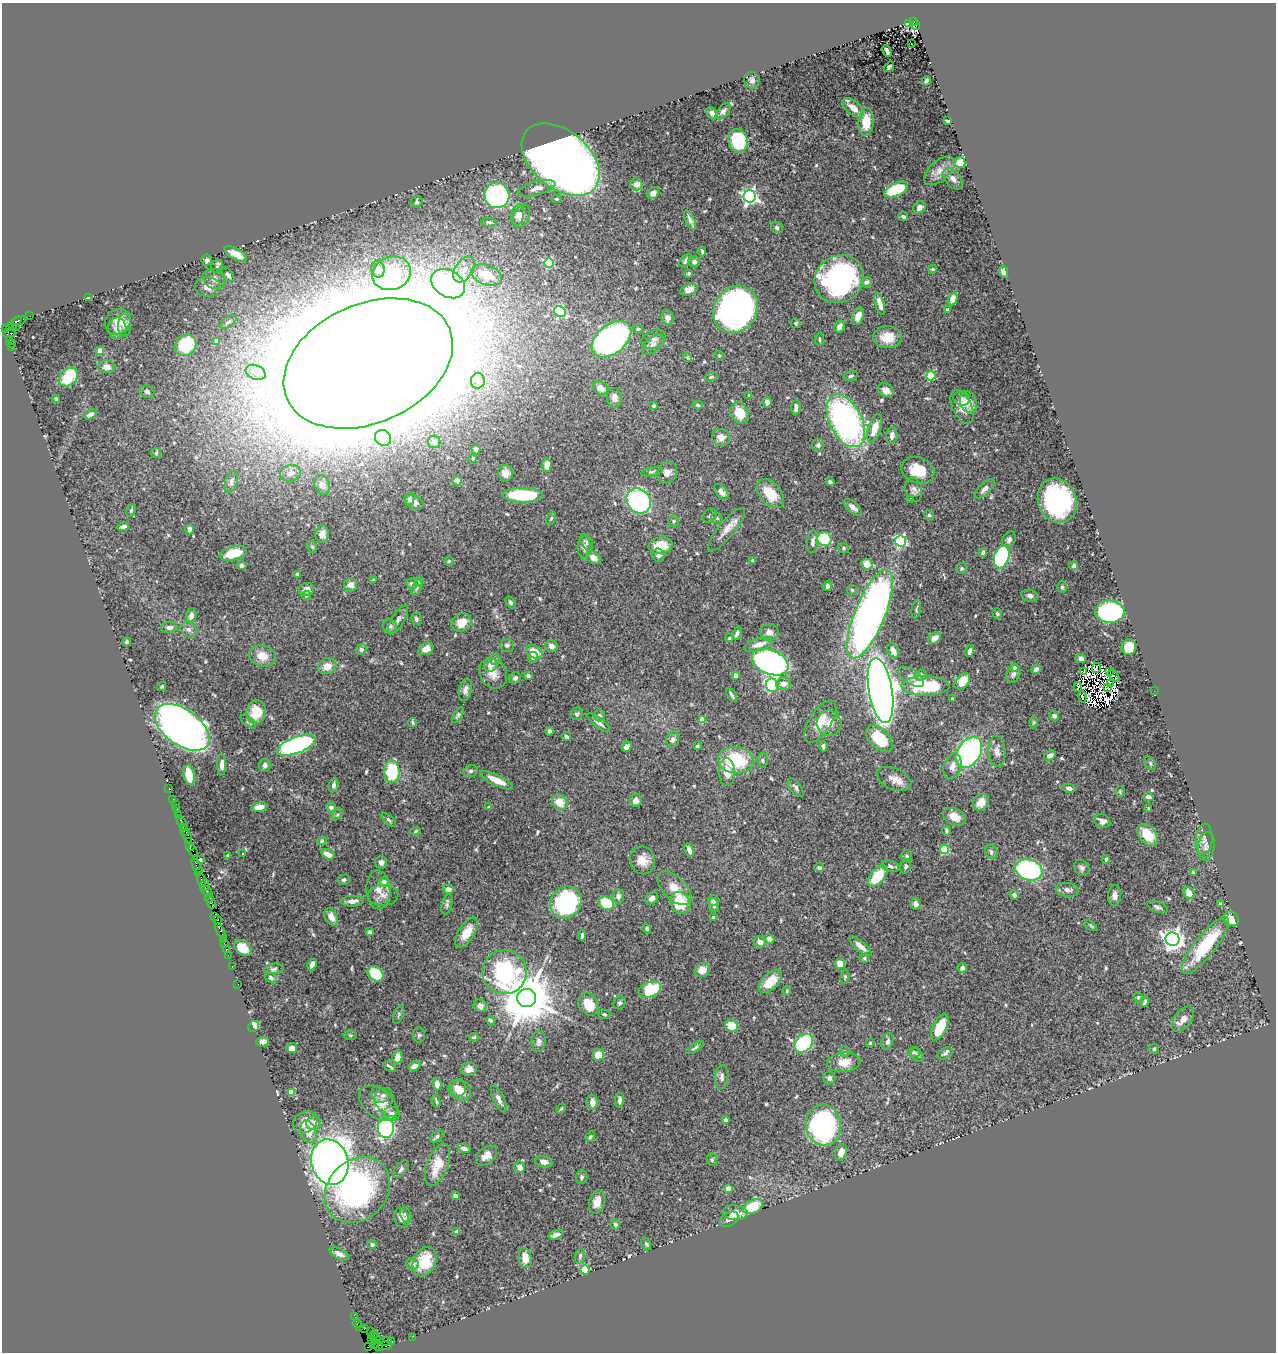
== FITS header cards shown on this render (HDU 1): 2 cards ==
NAXIS1  =                 1274
NAXIS2  =                 1350

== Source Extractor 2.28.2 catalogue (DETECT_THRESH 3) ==
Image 1274 x 1350 px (HDU 1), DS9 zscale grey, 1 PNG px = 1 image px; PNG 1278 x 1354 px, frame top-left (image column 1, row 1350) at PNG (2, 3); each listed source drawn as its Kron ellipse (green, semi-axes under 4 px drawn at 4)
Background 0.898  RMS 0.019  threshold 0.0572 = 3 sigma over >= 5 px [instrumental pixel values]
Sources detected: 584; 11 with non-positive FLUX_AUTO (blend fragments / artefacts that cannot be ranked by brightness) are neither listed nor drawn; of the other 573, the 500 brightest by FLUX_AUTO listed and drawn (73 fainter detections omitted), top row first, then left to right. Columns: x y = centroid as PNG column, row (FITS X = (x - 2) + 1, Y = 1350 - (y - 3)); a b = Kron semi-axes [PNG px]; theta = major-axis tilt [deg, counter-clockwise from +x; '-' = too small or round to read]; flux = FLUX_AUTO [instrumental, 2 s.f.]
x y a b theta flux
913 22 3 3 - 610
908 23 3 3 - 75
916 25 4 3 - 320
911 44 3 2 - 5
887 51 6 3 -67 3.6
889 67 6 3 53 2
752 80 8 7 - 4.1
926 81 4 4 - 3.1
853 108 13 6 -40 14
723 111 10 5 51 4.2
712 113 7 5 -55 4.4
947 121 4 3 - 2.3
866 122 13 7 85 29
738 141 12 9 -79 85
561 160 45 29 -40 1800
960 163 5 5 - 33
939 171 18 10 42 14
953 179 12 7 -51 7.3
636 184 6 6 - 8.6
537 188 19 7 15 11
896 190 13 6 24 73
653 193 6 5 - 6.9
497 195 13 12 - 350
750 196 6 6 - 450
557 199 5 4 - 1.9
417 202 6 5 - 2.1
919 207 6 5 - 6.6
518 215 11 6 76 5.1
521 216 12 8 70 7.8
903 216 5 4 - 3.3
690 220 11 4 -66 5.5
489 222 7 4 -11 2
777 227 6 5 - 3.5
702 251 5 3 - 2.5
236 254 12 5 -30 20
207 260 5 5 - 2.7
686 261 8 5 44 4.3
694 262 6 5 - 3.5
549 263 5 4 - 84
217 266 6 5 - 2.6
378 269 8 6 -77 6.6
464 269 14 8 56 12
932 269 4 3 - 2.3
1004 272 6 4 -77 6.8
392 273 20 16 20 32
689 273 3 3 - 2.2
228 275 8 5 -55 4.3
487 275 16 10 -21 39
214 279 11 9 -37 7.5
839 279 25 23 38 270
866 282 6 5 - 3.5
448 284 18 13 -31 230
208 287 13 10 -4 10
689 290 9 5 21 8
88 298 4 3 - 2.8
953 299 6 4 68 9.6
880 304 12 4 -74 9
735 309 25 21 55 690
947 309 4 3 - 4.4
560 312 6 5 - 110
30 316 2 2 - 8.6
858 316 9 5 70 12
667 318 7 6 - 7.8
19 320 7 3 15 130
118 322 13 12 - 15
228 322 9 5 37 3.2
796 323 5 5 - 1.7
14 324 9 3 41 200
125 325 12 6 88 5.8
16 327 2 2 - 45
840 327 6 4 58 7.9
9 328 3 2 - 54
6 329 3 2 - 45
117 329 11 9 -88 7.9
638 329 5 4 - 2.3
9 333 6 4 21 160
888 337 14 11 2 24
611 339 23 14 40 570
653 339 13 8 27 6.7
9 340 3 3 - 22
820 340 6 5 - 2.3
217 341 4 4 - 12
11 343 4 3 - 220
185 345 12 10 44 49
653 345 13 7 43 6.6
11 347 3 2 - 9.7
100 351 4 4 - 20
719 356 5 4 - 1.6
688 357 5 4 - 1.9
368 364 89 59 24 22000
107 367 8 6 -8 9.8
256 372 10 7 -24 8.7
851 376 7 4 16 2.8
931 376 4 4 - 64
69 377 11 8 45 49
711 377 6 4 15 2.3
478 381 8 7 - 5.2
601 388 8 6 -32 12
886 390 8 6 -33 9.7
147 392 7 6 - 4.1
749 395 4 3 - 1.8
614 398 10 7 -80 8.8
961 398 8 7 - 5.3
56 399 4 3 - 2.4
767 402 5 4 - 5.4
968 402 11 8 -71 17
698 405 5 3 - 1.9
654 406 4 3 - 2.3
796 407 8 4 87 5
962 407 18 9 -64 15
740 413 11 8 -60 26
90 414 7 4 33 5.8
846 421 28 16 -63 380
875 428 14 6 72 18
892 436 8 5 84 7.5
721 437 9 8 - 9.3
383 438 8 7 - 7.6
434 442 6 6 - 4.7
818 445 6 6 - 2.9
476 449 5 4 - 6.1
156 453 5 5 - 1.7
473 458 4 3 - 2.4
547 465 6 4 86 14
918 470 17 12 -21 32
652 472 11 4 10 3
667 472 11 10 - 8.7
290 473 10 8 16 5.7
505 473 8 7 - 11
457 481 5 4 - 9.5
231 482 11 6 70 5.7
830 482 4 3 - 3.2
322 485 10 7 -64 6.4
985 489 12 5 43 6.6
914 490 12 8 -79 6
721 492 9 5 -49 7.1
770 494 17 10 -49 29
523 495 20 7 -1 82
409 499 6 5 - 3.8
910 499 3 3 - 1.7
639 501 13 11 -53 240
1057 501 23 19 -68 210
414 502 9 6 -25 6.4
853 507 11 5 -40 6.1
131 510 7 4 64 1.9
929 515 5 4 - 2.7
710 516 8 6 46 2.9
551 518 7 4 63 1.8
717 518 6 5 - 2.5
674 521 5 5 - 2.9
123 527 6 4 14 4.4
189 529 5 4 - 5.8
726 530 27 8 51 14
322 534 8 7 - 10
824 539 7 7 - 60
1009 539 8 6 60 4.1
901 541 5 5 - 190
586 542 9 5 -57 2.7
813 542 11 5 83 5
661 546 12 8 9 28
312 547 6 4 -68 2.1
584 547 11 6 89 4.8
844 548 6 5 - 2.5
233 553 14 7 15 34
983 553 4 3 - 2.3
658 555 7 6 - 5.3
1002 557 12 7 72 140
593 558 8 5 -35 9.1
752 560 3 3 - 2.1
449 561 4 4 - 1.6
867 564 6 5 - 17
242 565 5 4 - 2.8
1074 566 4 3 - 5.1
962 568 5 5 - 1.9
297 574 3 3 - 1.8
373 580 4 4 - 1.8
419 581 5 4 - 2.7
411 584 5 5 - 3.1
351 585 7 6 - 8.2
827 586 5 4 - 6.4
1062 587 6 5 - 2
417 588 8 4 63 3
306 589 8 6 9 7.9
852 590 5 5 - 2
306 595 5 4 - 2.6
1030 596 8 6 -15 4.7
510 602 6 4 -59 2.6
916 609 9 4 80 2.3
1110 612 14 11 -3 240
870 614 47 15 68 780
997 614 5 4 - 2.5
191 616 8 5 76 5.9
416 619 6 5 - 2.7
398 620 16 6 59 6.2
461 622 10 8 31 18
390 626 7 6 - 4.8
169 627 8 5 2 5.2
189 629 8 7 - 4.8
769 632 9 8 - 7.7
737 633 7 3 71 3.6
729 638 4 4 - 2.7
934 638 7 5 37 8.6
127 642 4 4 - 2.3
759 644 15 6 17 12
507 645 7 6 - 3.7
552 646 6 6 - 6.4
1129 647 8 7 - 23
361 649 5 5 - 4.2
426 649 8 6 25 13
893 651 8 5 -65 10
970 651 6 4 76 4.7
534 652 9 6 -28 18
262 656 13 10 -17 16
533 657 5 5 - 4.4
1081 658 5 4 - 5.1
495 660 5 5 - 5.3
770 662 19 12 -23 480
490 665 7 6 - 11
327 666 9 8 - 13
1015 667 4 4 - 8.4
1096 668 5 2 - 2.2
1036 669 5 4 - 5.9
1084 672 3 2 - 4.1
1110 672 3 2 - 52
493 673 16 13 -58 14
1013 674 9 6 62 4.7
736 675 4 4 - 9.3
921 675 6 5 - 6.2
528 676 4 3 - 8.2
1114 676 7 2 -47 1.5
911 677 14 7 -34 6.5
515 678 6 5 - 4.1
962 681 9 6 45 24
1111 683 2 2 - 2.3
784 684 7 6 - 8.6
772 685 7 6 - 170
162 686 4 3 - 2
925 686 24 9 0 94
1078 687 5 3 - 7.4
1107 688 3 2 - 3.4
465 690 11 6 78 5.6
881 690 33 12 -81 1900
1154 691 2 2 - 13
732 695 7 3 -60 3.3
1082 697 6 2 -79 3.2
952 699 3 3 - 1.8
256 712 12 9 79 31
577 714 6 6 - 2.7
458 715 9 4 56 2.4
599 715 6 6 - 3.1
1054 716 5 4 - 3.1
702 720 4 4 - 28
248 722 9 4 -38 2.7
820 722 24 11 57 22
1034 722 6 4 -90 1.7
413 723 4 3 - 2.3
599 723 14 4 -38 6.1
829 723 13 12 - 12
182 727 31 18 -36 790
549 731 4 4 - 4.9
566 736 5 3 - 3.1
879 739 16 9 -45 58
673 740 8 6 79 5.2
296 745 20 8 21 330
697 746 4 3 - 2
823 746 5 3 - 2.8
627 747 5 4 - 7
997 751 15 8 -87 9.4
969 752 17 11 56 230
1050 755 6 4 30 5.7
736 760 18 13 -8 81
762 760 7 5 -89 2.5
1150 763 7 5 -61 1.9
222 765 11 4 89 7.1
265 765 6 6 - 5.1
952 766 13 8 72 10
470 771 7 5 17 3.3
392 772 11 7 89 67
727 772 14 8 -86 17
189 775 10 5 -77 31
894 779 18 10 -24 13
496 780 18 5 -25 20
333 785 7 5 81 4.4
796 787 11 5 -53 3.7
1069 788 6 4 -11 4.8
169 789 3 2 - 12
1120 791 5 4 - 1.6
1148 797 5 4 - 5.7
173 799 2 2 - 29
636 800 7 6 - 6.3
560 802 8 7 - 20
981 802 9 7 51 14
175 804 2 2 - 12
259 807 8 4 11 8.8
331 807 5 4 - 4.4
488 807 3 3 - 1.8
1148 808 4 3 - 1.5
177 809 3 3 - 74
337 815 7 4 45 2
179 816 2 2 - 13
954 817 12 8 -25 17
389 820 9 4 -42 2.4
1102 821 8 6 -22 6.8
182 823 8 3 -59 140
183 827 3 2 - 64
184 831 5 4 - 78
415 831 5 3 - 1.8
946 831 4 4 - 2.5
1148 835 13 8 -48 23
187 836 7 3 -66 260
1204 839 15 8 83 8.3
322 841 4 4 - 1.7
188 842 3 2 - 58
1206 846 14 8 82 7.1
190 847 4 2 - 93
944 849 4 4 - 79
689 850 7 4 -70 6.5
193 851 6 3 -71 170
991 852 7 6 - 3.7
243 854 3 3 - 1.6
328 854 7 4 -31 11
228 855 3 3 - 2.1
907 856 6 5 - 2.7
1106 859 4 3 - 2.5
200 860 3 3 - 2.6
642 860 14 12 -78 16
381 862 6 6 - 4.7
890 866 9 5 -17 3.6
906 866 7 5 71 3
197 867 9 3 -60 170
819 868 5 4 - 3.7
1082 868 8 7 - 4
1029 870 14 10 -19 150
199 873 3 2 - 11
1193 873 4 3 - 1.9
878 876 12 7 52 43
202 880 7 3 -75 180
344 880 6 5 - 2.8
384 882 4 4 - 10
205 885 5 3 - 360
675 888 21 11 -45 21
448 889 5 4 - 6.9
378 890 19 12 -87 14
1067 890 12 7 -8 6.7
206 891 7 4 -45 210
1189 893 6 5 - 14
383 895 15 10 1 11
1014 895 5 4 - 3.6
1115 895 10 6 88 7.6
618 896 7 6 - 5.8
209 898 4 3 - 96
652 898 7 5 36 5.2
352 901 12 5 4 7.9
714 901 5 5 - 5.1
566 902 17 14 52 150
211 903 5 3 - 170
606 903 8 6 -25 44
680 903 11 9 -60 52
447 904 10 5 74 3.5
916 904 6 5 - 7.5
1221 904 4 3 - 2.5
714 905 7 5 -79 3.6
1157 907 11 5 -19 4.1
215 917 2 2 - 30
331 917 9 6 -64 11
713 917 3 3 - 4
1231 919 8 6 -44 15
218 920 3 2 - 78
1091 926 7 3 -37 1.7
647 928 5 4 - 2.5
221 931 9 3 -62 140
369 932 4 3 - 3.1
466 932 17 8 58 20
582 935 5 3 - 2.6
223 939 2 2 - 43
769 939 5 4 - 5.7
1173 939 7 6 - 860
760 942 6 5 - 9.3
224 943 2 2 - 39
1205 945 35 10 51 72
861 946 14 5 -40 7.6
243 948 10 6 -34 28
226 949 3 2 - 50
228 955 2 2 - 10
865 958 5 4 - 2.1
840 964 5 5 - 11
312 965 6 4 67 8.2
232 966 3 2 - 40
962 968 4 4 - 5.3
274 969 10 5 7 3.2
702 970 8 7 - 13
505 972 22 22 - 190
376 974 9 6 -42 53
845 977 7 4 82 1.8
271 978 6 4 -40 3.3
770 981 14 8 46 29
238 984 2 2 - 29
650 989 12 7 21 60
787 991 5 4 - 1.6
1138 997 5 4 - 2.1
527 998 9 9 - 8700
1145 1001 5 3 - 2.1
620 1003 6 6 - 2.6
588 1004 12 9 -60 25
480 1006 6 6 - 7.1
399 1014 9 4 70 2.5
604 1014 6 4 -11 2.1
1183 1019 14 8 54 8.8
491 1020 5 4 - 2.4
254 1026 5 5 - 28
731 1026 7 6 - 24
940 1027 14 6 65 37
350 1035 7 5 5 2.1
419 1035 8 6 89 3
474 1037 4 3 - 1.7
539 1041 10 7 84 5.5
263 1042 6 5 - 7.7
887 1042 9 5 72 4.1
804 1043 10 7 46 120
870 1043 4 3 - 1.8
292 1048 5 5 - 7
695 1048 10 4 33 2.4
1154 1049 5 5 - 1.7
845 1052 5 4 - 1.9
914 1052 6 5 - 2.6
945 1054 8 5 28 3.2
598 1055 6 5 - 19
917 1055 7 5 -48 3.1
397 1057 7 5 78 11
844 1062 16 10 6 19
390 1066 7 2 -35 2.1
414 1066 6 4 23 7.6
469 1069 8 6 12 7.7
722 1077 12 6 84 5.4
829 1078 6 6 - 4.7
437 1084 6 4 -90 9.6
457 1088 9 8 - 11
461 1091 11 9 -41 12
291 1092 4 4 - 20
383 1095 9 6 33 4.4
499 1099 14 5 -64 6.3
620 1100 8 4 88 4
436 1101 6 3 -72 1.8
384 1102 18 9 -54 11
592 1102 7 5 -85 12
378 1103 22 13 -39 21
561 1108 5 3 - 1.7
392 1113 8 7 - 6.1
725 1120 4 3 - 3.7
305 1122 12 10 28 13
314 1123 7 7 - 11
823 1125 20 17 -82 300
386 1128 10 8 81 210
308 1132 11 7 -71 15
437 1136 7 5 38 3.4
590 1137 5 4 - 2
464 1148 7 4 -18 5.7
841 1152 8 5 67 9.7
486 1156 12 8 41 12
712 1160 6 5 - 2.2
330 1162 23 18 -75 1200
544 1162 9 5 -12 8.4
438 1165 22 10 69 31
520 1167 6 5 - 7.1
401 1169 10 5 52 3.2
582 1177 7 6 - 2.9
728 1188 4 4 - 11
357 1190 36 29 45 230
455 1196 4 4 - 8.7
597 1202 12 7 74 14
753 1207 10 6 28 38
735 1213 12 7 -4 16
406 1215 8 5 -69 3.1
401 1218 10 7 -71 5.8
729 1219 10 6 30 8.6
615 1225 5 4 - 2.5
456 1232 4 3 - 6.1
556 1235 7 4 19 5.1
646 1244 7 4 -65 2
372 1245 4 4 - 2.9
339 1254 10 5 -27 6.6
580 1256 8 5 75 3
525 1258 10 6 -82 12
425 1262 15 11 64 30
413 1264 6 5 - 6.3
585 1270 5 4 - 65
355 1317 2 2 - 19
357 1323 4 3 - 140
360 1327 3 2 - 83
364 1329 2 2 - 7.9
370 1331 3 2 - 51
373 1335 5 3 - 260
412 1337 2 2 - 35
376 1338 4 3 - 830
371 1340 4 2 - 88
385 1342 6 2 21 85
391 1342 3 2 - 81
374 1345 4 3 - 400
378 1346 4 2 - 37
385 1346 7 3 4 190
369 1347 3 3 - 110
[73 fainter detections neither listed nor drawn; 11 non-positive-flux detections neither listed nor drawn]